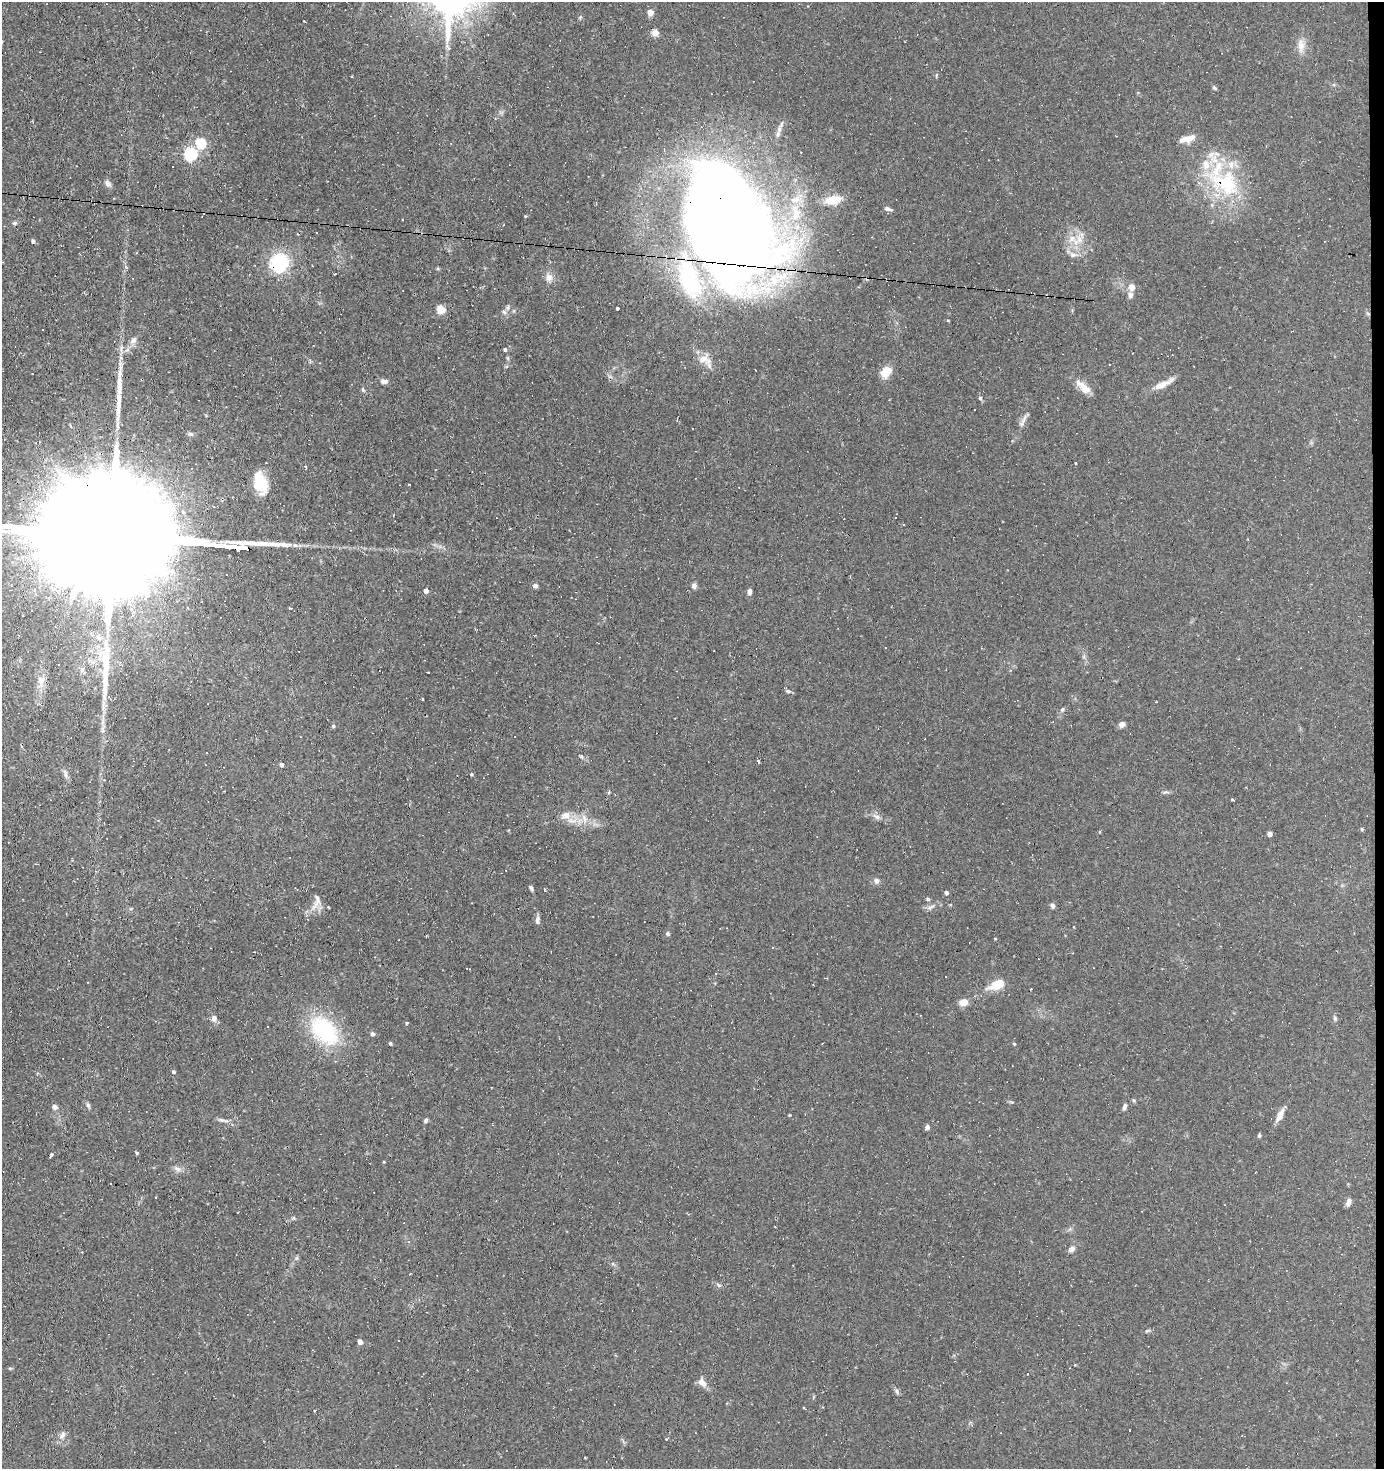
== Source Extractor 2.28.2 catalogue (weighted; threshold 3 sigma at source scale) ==
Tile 6 of 3 x 3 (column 3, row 2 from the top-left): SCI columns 2867-4248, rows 1469-2935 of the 4431 x 4403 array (HDU 1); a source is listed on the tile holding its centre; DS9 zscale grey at full resolution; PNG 1386 x 1471 px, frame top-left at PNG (2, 2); no overlay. Shown black and unused: <1% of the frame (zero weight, under 2 of 3 exposures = <1% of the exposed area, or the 3 px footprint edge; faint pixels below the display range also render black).
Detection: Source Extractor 2.28.2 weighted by HDU 2 'WHT'; one run over the whole footprint, this tile lists its part. Background 0.154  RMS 0.0067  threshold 0.03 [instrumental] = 3 sigma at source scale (4.5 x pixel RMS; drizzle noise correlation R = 1.50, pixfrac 1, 0.05/0.05 arcsec/px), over >= 5 px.
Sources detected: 146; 1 inside a brighter object's white glare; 17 cosmic-ray / hot-pixel residue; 2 long thin detections or spike segments (spike, bleed or trail) — not listed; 11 inside a brighter listed object's ellipse — not listed separately; the other 115 listed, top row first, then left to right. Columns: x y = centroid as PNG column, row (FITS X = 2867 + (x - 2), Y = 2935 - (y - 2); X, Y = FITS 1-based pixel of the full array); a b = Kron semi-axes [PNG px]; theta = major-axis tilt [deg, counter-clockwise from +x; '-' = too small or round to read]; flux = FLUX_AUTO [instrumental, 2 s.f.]
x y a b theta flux
650 12 4 4 - 8.4
655 33 9 7 1 3.6
1301 45 18 9 -89 5.9
449 48 6 4 -43 1.5
1214 88 6 4 -40 0.97
778 134 11 6 71 2.7
1187 139 20 7 15 6.5
201 143 6 5 - 37
191 154 6 6 - 110
107 183 9 7 -59 2
1225 183 47 33 -20 57
796 200 12 8 13 4.9
834 200 17 9 10 11
887 209 9 5 -19 2.2
796 215 18 9 68 8.3
14 223 6 5 - 1
727 223 114 60 -74 1300
1072 239 11 10 - 6.4
33 241 4 3 - 2.6
1073 254 9 7 -24 3.1
280 262 20 17 81 39
335 274 3 2 - 0.63
549 277 10 8 -71 4.1
1131 287 6 5 - 7.4
1130 295 8 6 86 2.3
617 308 3 3 - 1.7
441 309 5 5 - 21
504 312 6 6 - 1.6
947 321 3 3 - 0.95
133 341 10 7 32 2.6
505 349 3 3 - 6.3
703 359 17 14 38 8.1
886 372 13 9 57 9.5
384 381 8 6 -2 2.6
1163 384 28 7 27 6.9
1083 387 22 8 -43 8.1
363 390 6 4 -78 0.95
980 398 6 5 - 1.1
1024 419 20 4 57 2.9
190 434 9 4 -9 1.3
1076 463 3 2 - 0.6
260 482 24 14 -72 18
535 586 5 5 - 2.3
694 586 6 6 - 2.3
426 591 4 4 - 3
749 592 8 5 -88 2.2
290 608 3 2 - 0.84
32 611 3 3 - 2
885 647 3 2 - 0.59
106 661 56 10 88 28
82 670 7 5 68 1.9
428 672 2 2 - 0.5
41 681 15 11 89 6.3
788 691 8 5 -9 1.4
1062 709 6 4 68 1
1122 724 7 6 - 3
333 726 4 4 - 0.93
515 736 3 3 - 0.98
21 747 4 4 - 0.98
581 756 6 4 -52 0.9
758 761 3 3 - 2.9
281 765 4 4 - 1.8
65 774 13 4 -78 2.2
471 774 4 4 - 0.66
1166 792 9 3 5 1.2
1232 799 3 2 - 1.2
566 816 14 9 -38 6.1
876 817 12 6 -35 2.6
585 819 11 5 -76 3.2
1362 829 4 4 - 0.86
1270 834 4 4 - 3.2
876 881 8 7 - 2.1
531 888 7 4 -79 1.2
544 890 4 3 - 1.1
946 893 4 4 - 2.1
928 899 5 4 - 1.1
317 901 26 9 72 5.6
951 904 4 2 - 0.92
1052 905 7 5 -59 1.4
931 907 12 4 25 2.1
537 920 11 6 -89 2.1
667 934 6 5 - 1
995 939 3 3 - 0.55
997 985 14 8 23 14
963 1002 8 7 - 6.2
214 1018 9 7 -87 2.4
1335 1018 6 5 - 1.1
406 1023 5 3 - 0.55
267 1026 3 2 - 0.9
324 1031 41 26 -47 51
373 1034 5 4 - 1.8
390 1043 3 3 - 0.98
1014 1043 5 3 - 0.66
173 1072 4 4 - 1.2
88 1105 7 5 -45 1.3
1124 1106 9 5 72 1.7
54 1107 7 6 - 2.1
789 1115 3 3 - 0.63
1280 1115 17 6 62 5.4
221 1120 8 5 -19 1.6
426 1121 5 5 - 1.4
927 1127 5 4 - 2.4
1259 1135 5 4 - 0.92
137 1153 4 3 - 1
51 1154 4 3 - 0.97
384 1162 3 3 - 1.2
178 1169 9 6 -18 2.4
1348 1202 9 5 68 3
1071 1249 8 6 36 3
413 1303 4 4 - 0.62
360 1342 4 4 - 4.2
1028 1374 3 2 - 0.42
702 1383 13 8 -45 4.3
897 1391 8 4 -81 1.2
63 1435 12 6 61 2.6
Overlapping masked pixels (flux is a lower limit): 3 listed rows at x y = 1225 183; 727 223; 280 262